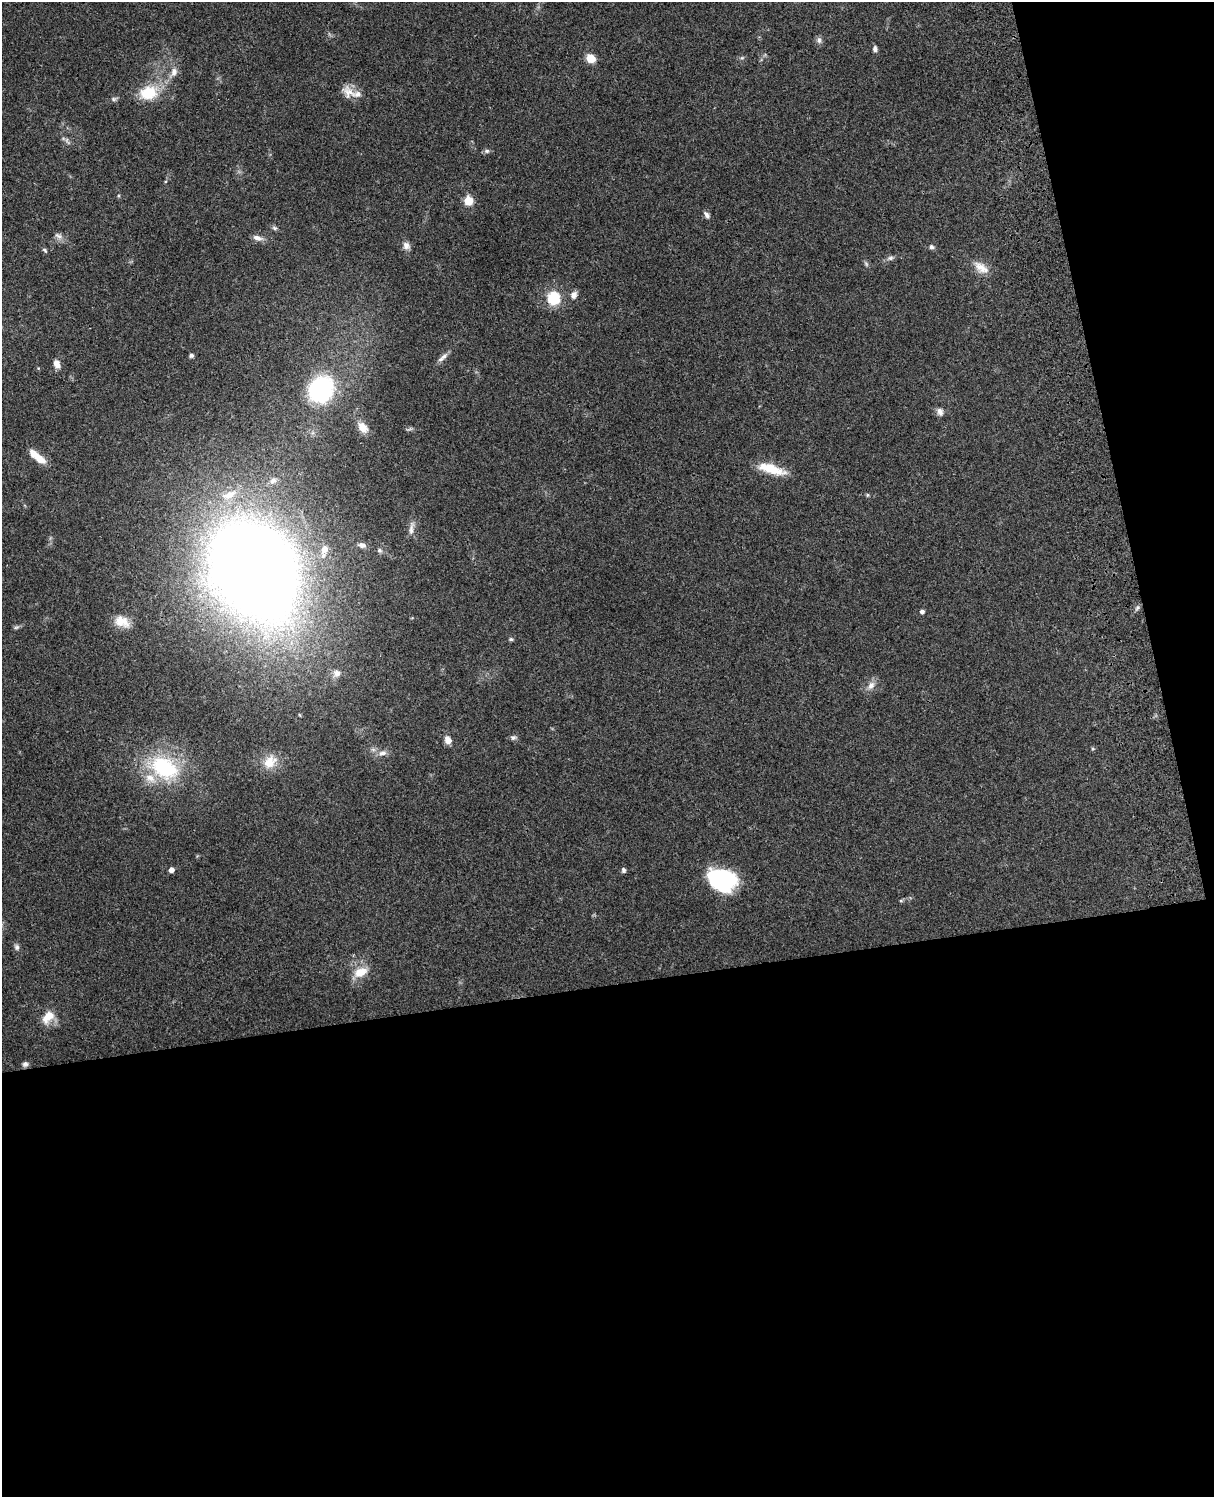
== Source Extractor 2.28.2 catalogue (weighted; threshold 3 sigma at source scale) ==
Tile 12 of 4 x 3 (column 4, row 3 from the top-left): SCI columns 3755-4966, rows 165-1659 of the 5087 x 4928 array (HDU 1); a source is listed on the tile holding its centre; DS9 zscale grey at full resolution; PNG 1216 x 1499 px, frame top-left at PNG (2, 2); no overlay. Shown black and unused: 39% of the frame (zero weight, under 3 of 4 exposures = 6% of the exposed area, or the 3 px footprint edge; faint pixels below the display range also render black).
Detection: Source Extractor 2.28.2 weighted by HDU 2 'WHT'; one run over the whole footprint, this tile lists its part. Background 0.104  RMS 0.0065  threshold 0.0291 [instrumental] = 3 sigma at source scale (4.5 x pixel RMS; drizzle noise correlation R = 1.50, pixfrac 1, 0.05/0.05 arcsec/px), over >= 5 px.
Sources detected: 62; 1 too faint to see at this stretch — not listed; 2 inside a brighter listed object's ellipse — not listed separately; the other 59 listed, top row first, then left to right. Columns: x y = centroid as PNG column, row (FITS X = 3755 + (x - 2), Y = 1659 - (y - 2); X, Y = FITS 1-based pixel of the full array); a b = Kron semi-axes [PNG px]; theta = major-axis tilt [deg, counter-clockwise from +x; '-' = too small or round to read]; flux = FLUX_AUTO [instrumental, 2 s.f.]
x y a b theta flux
819 40 10 6 -83 2
875 49 7 5 -79 2.1
591 58 9 8 - 8.6
742 58 6 4 2 1
174 72 13 9 75 4.4
148 93 23 17 14 20
349 93 21 13 -47 7.4
114 99 7 6 - 1.4
487 151 8 6 1 1.6
468 201 5 5 - 26
707 215 9 5 -54 2.2
274 228 7 5 -22 1.3
59 236 14 7 -32 2.8
257 238 14 6 -14 3.4
406 246 11 9 -56 3.3
931 247 6 5 - 1.7
45 250 7 4 -42 1.1
890 258 9 6 10 1.9
866 264 7 4 -46 1.1
981 268 23 12 -37 8
574 295 9 7 64 3.3
554 298 13 12 - 20
191 355 4 4 - 2
444 356 13 7 44 3.1
57 364 10 7 -66 3.7
320 390 14 11 56 170
940 412 11 8 -77 2.8
363 428 15 10 -54 6.5
38 457 21 7 -39 11
771 469 34 11 -17 16
273 481 10 8 26 3.5
229 495 20 10 23 10
867 495 6 4 90 0.77
411 528 22 6 83 3.5
362 545 10 6 -18 2.6
324 549 9 8 - 4.2
379 550 7 6 - 1.5
254 570 64 47 -59 1500
1137 608 8 4 53 1.3
922 611 5 4 - 1.7
122 621 20 13 -22 9.2
16 627 8 5 19 1.2
511 639 6 4 -20 0.96
337 673 10 9 - 4
871 685 13 8 59 4.2
513 737 8 7 - 1.7
448 740 9 7 -69 4.9
1093 749 5 3 - 0.73
382 753 12 7 11 3.5
270 762 20 15 47 11
164 768 43 29 -28 55
171 870 5 4 - 3.3
623 870 6 5 - 1.5
722 880 29 22 -18 54
901 901 6 3 -18 0.68
17 947 8 6 -76 1.8
360 972 18 11 24 10
48 1017 15 9 46 10
25 1064 7 7 - 1.8